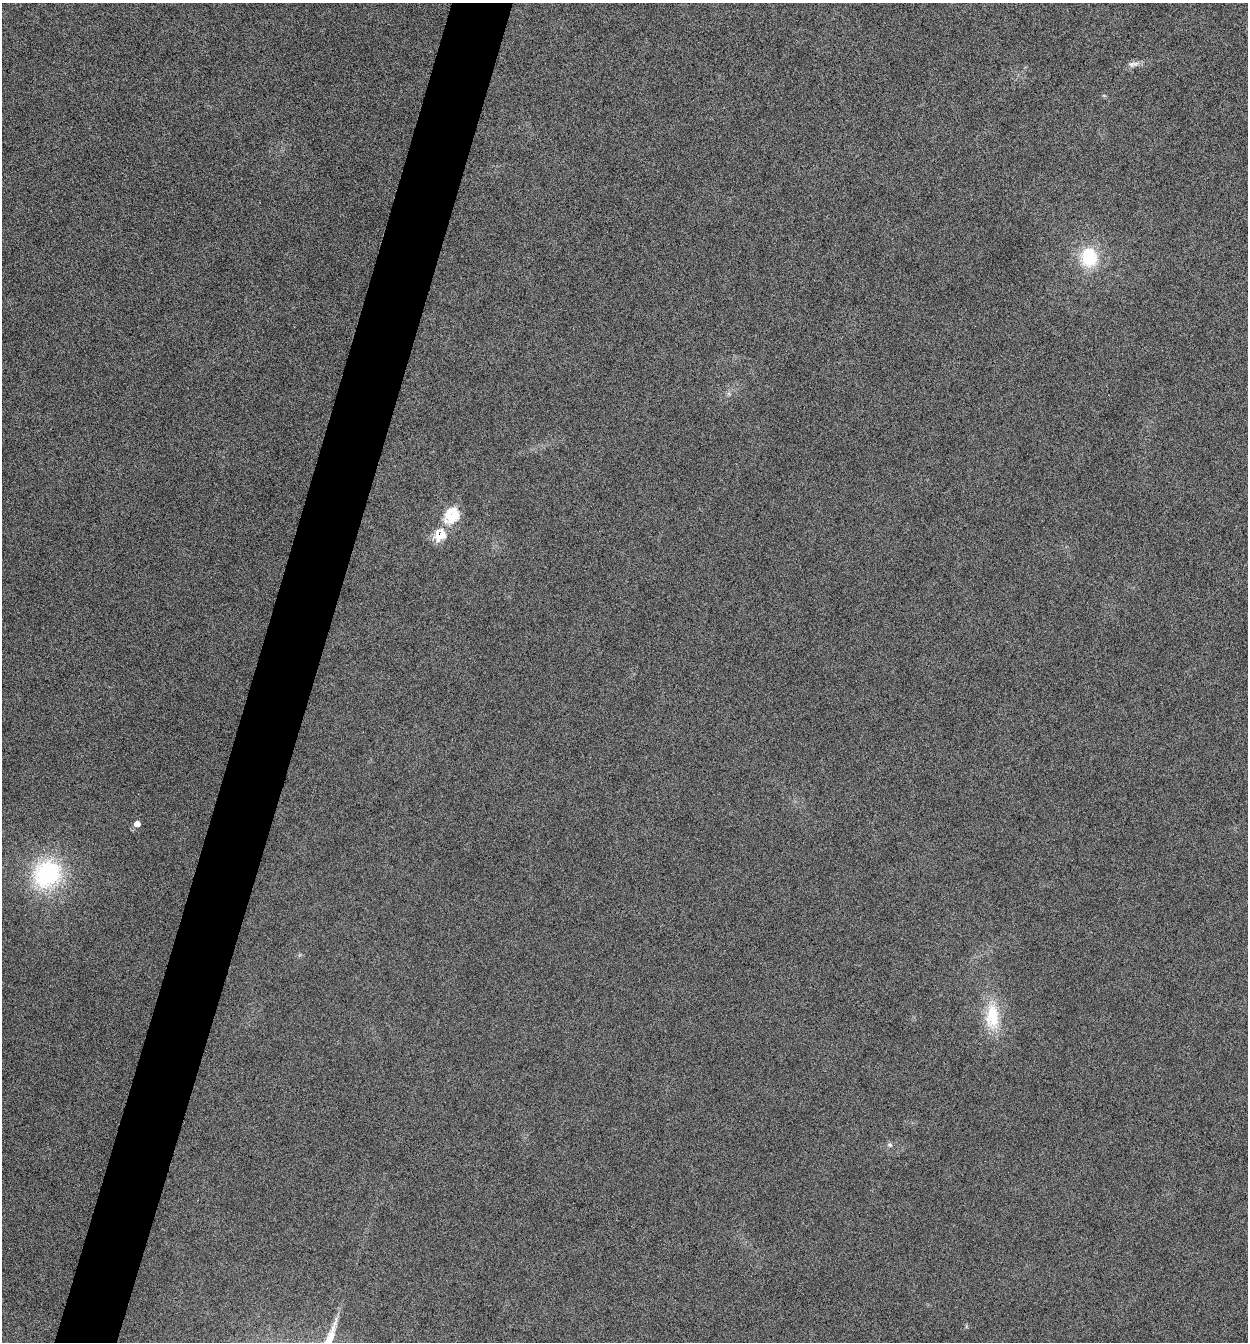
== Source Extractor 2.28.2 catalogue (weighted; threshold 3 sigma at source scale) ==
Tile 7 of 4 x 4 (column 3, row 2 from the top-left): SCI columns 2629-3874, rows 2689-4028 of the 5386 x 5373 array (HDU 1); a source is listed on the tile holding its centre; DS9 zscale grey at full resolution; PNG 1250 x 1344 px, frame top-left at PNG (2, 3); no overlay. Shown black and unused: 5% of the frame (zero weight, under 12 of 24 exposures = <1% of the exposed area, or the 3 px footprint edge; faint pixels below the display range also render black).
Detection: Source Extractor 2.28.2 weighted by HDU 2 'WHT'; one run over the whole footprint, this tile lists its part. Background -0.545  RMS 0.04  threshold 0.163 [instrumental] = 3 sigma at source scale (4.09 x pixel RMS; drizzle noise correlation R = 1.36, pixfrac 0.8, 0.05/0.05 arcsec/px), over >= 5 px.
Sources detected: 8; all 8 listed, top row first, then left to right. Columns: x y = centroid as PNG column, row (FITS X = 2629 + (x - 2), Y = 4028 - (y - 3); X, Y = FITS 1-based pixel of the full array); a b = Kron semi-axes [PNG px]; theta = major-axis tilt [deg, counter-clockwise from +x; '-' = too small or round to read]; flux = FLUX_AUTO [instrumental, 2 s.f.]
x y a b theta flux
1131 64 11 7 -17 14
1089 257 27 23 -84 160
453 515 10 8 48 210
440 535 10 8 43 120
137 824 7 6 - 25
47 874 36 32 41 390
992 1016 38 18 -88 150
890 1145 7 6 - 8.8